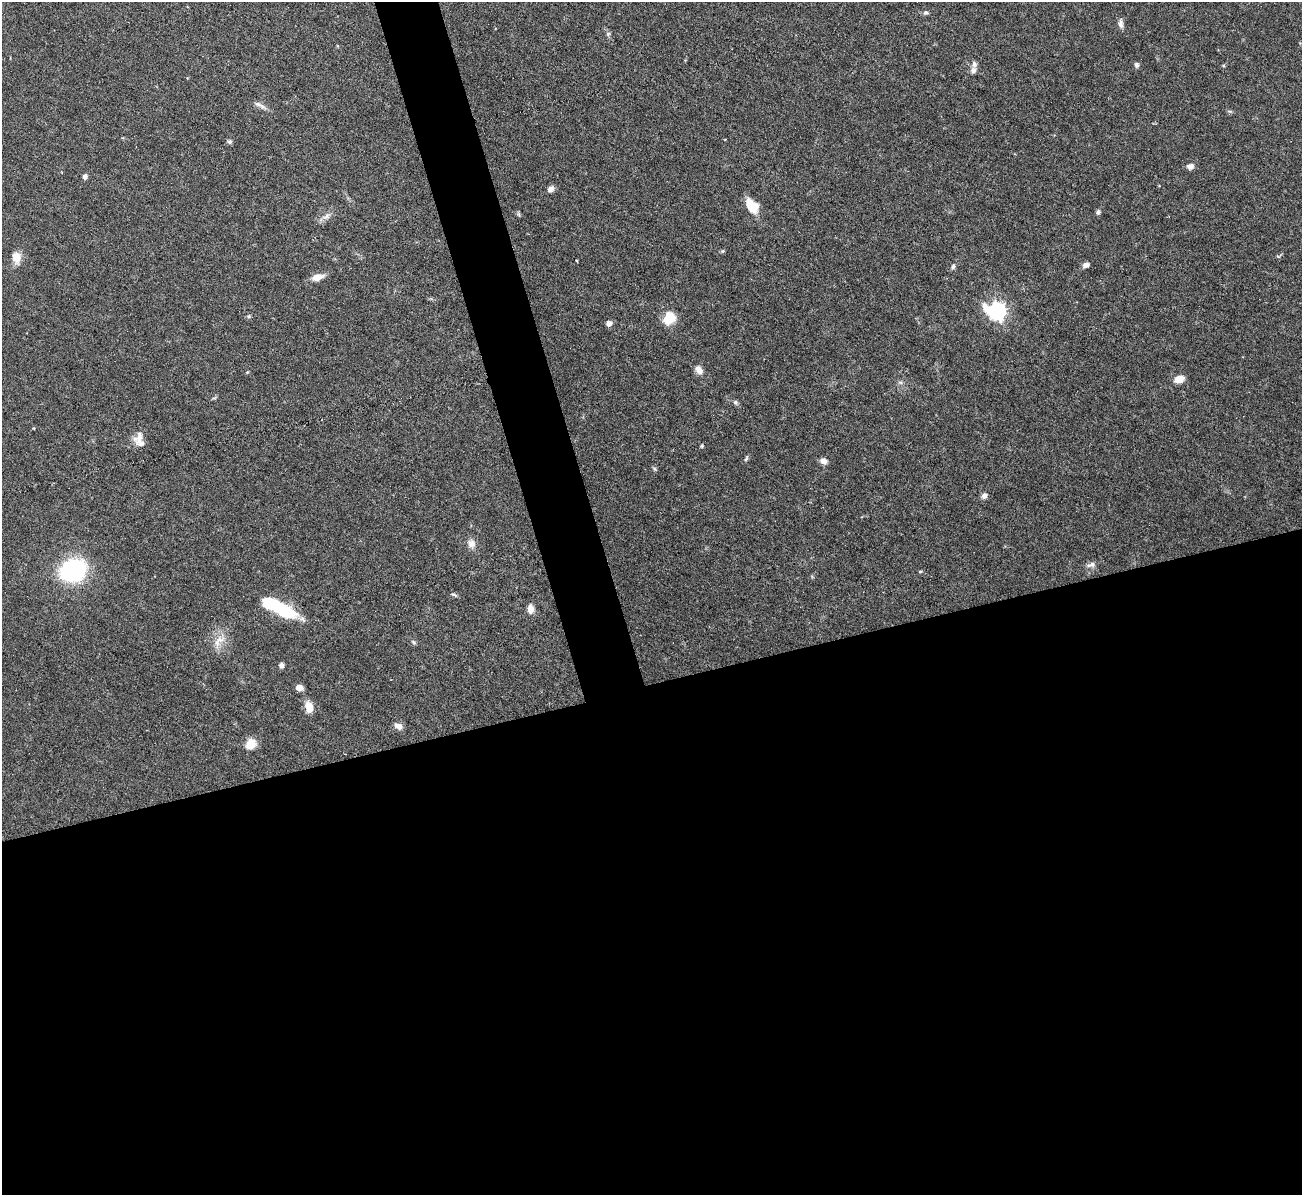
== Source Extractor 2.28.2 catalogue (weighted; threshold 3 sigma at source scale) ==
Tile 15 of 4 x 4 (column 3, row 4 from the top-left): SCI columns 2599-3898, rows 145-1337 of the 5198 x 5182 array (HDU 1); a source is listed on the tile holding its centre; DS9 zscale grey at full resolution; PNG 1304 x 1197 px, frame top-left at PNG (2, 2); no overlay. Shown black and unused: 46% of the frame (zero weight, under 3 of 6 exposures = <1% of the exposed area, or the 3 px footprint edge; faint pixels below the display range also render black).
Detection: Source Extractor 2.28.2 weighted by HDU 2 'WHT'; one run over the whole footprint, this tile lists its part. Background 0.09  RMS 0.0033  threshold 0.0134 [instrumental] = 3 sigma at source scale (4.09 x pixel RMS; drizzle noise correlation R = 1.36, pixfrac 0.8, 0.05/0.05 arcsec/px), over >= 5 px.
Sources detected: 52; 2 inside a brighter object's white glare — not listed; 2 inside a brighter listed object's ellipse — not listed separately; the other 48 listed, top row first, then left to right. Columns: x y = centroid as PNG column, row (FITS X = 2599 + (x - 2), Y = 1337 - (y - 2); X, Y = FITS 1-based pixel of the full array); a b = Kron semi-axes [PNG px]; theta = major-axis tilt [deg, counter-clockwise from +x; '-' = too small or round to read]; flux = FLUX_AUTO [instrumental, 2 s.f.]
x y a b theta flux
926 13 8 4 0 0.64
1121 24 11 6 -80 1.2
608 34 6 5 - 0.52
1136 65 6 5 - 0.76
973 70 9 7 86 1.1
258 104 11 6 -13 1.2
230 142 6 5 - 0.64
1190 166 8 7 - 1.3
85 177 6 5 - 0.91
551 189 9 7 37 1.1
752 207 13 12 - 5.2
1098 212 6 5 - 0.76
326 216 11 6 28 1.4
723 251 6 4 88 0.36
16 257 11 9 -75 3.8
577 261 3 2 - 0.29
1086 265 7 5 14 1.4
953 267 7 5 85 0.65
317 277 16 8 16 2.6
997 311 8 7 - 100
249 316 6 3 71 0.41
669 318 15 12 47 5.4
609 323 5 5 - 1.6
699 370 12 8 -58 1.9
247 372 4 4 - 0.3
1179 379 11 7 18 2.9
735 402 6 5 - 0.52
34 428 4 3 - 0.22
139 436 17 10 76 2.3
702 446 5 4 - 0.44
746 458 9 4 66 0.52
824 461 9 7 -32 1.4
654 469 7 4 -45 0.44
984 495 8 7 - 1.1
471 543 11 10 - 2
1091 565 13 7 19 1.3
73 570 18 14 21 50
920 571 5 3 - 0.32
454 595 9 3 -22 0.55
530 608 10 7 -84 2.3
282 610 25 10 -30 25
219 640 12 8 0 2.6
413 642 6 4 -70 0.46
281 665 6 5 - 0.97
299 688 7 5 -4 2.2
309 707 12 8 -75 3.7
398 726 10 7 -29 1.7
251 744 13 11 44 3.8